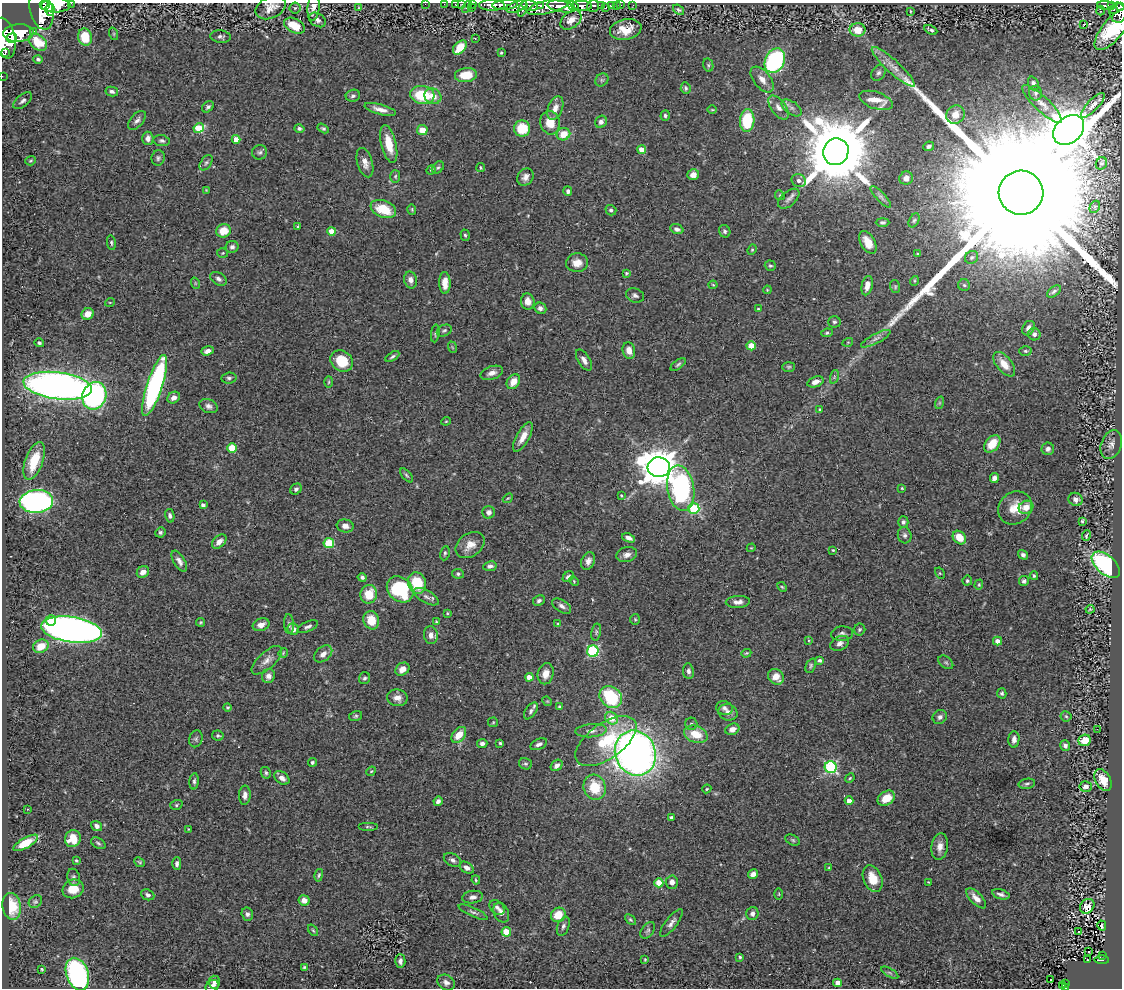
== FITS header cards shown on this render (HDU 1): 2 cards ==
NAXIS1  =                 1120
NAXIS2  =                  986

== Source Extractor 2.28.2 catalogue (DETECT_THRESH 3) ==
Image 1120 x 986 px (HDU 1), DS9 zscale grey, 1 PNG px = 1 image px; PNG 1124 x 990 px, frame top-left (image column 1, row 986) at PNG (2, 3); each listed source drawn as its Kron ellipse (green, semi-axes under 4 px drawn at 4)
Background 0.533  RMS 0.028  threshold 0.0849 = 3 sigma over >= 5 px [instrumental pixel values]
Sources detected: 412; all 412 listed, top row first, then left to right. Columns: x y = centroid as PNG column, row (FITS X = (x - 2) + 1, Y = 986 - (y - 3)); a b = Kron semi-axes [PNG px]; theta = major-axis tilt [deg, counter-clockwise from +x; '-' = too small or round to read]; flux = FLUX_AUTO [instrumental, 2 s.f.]
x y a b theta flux
71 3 2 2 - 16
425 4 2 2 - 7
444 4 2 2 - 8.4
456 4 3 3 - 33
462 4 3 2 - 10
473 4 3 2 - 22
45 5 3 2 - 220
55 5 15 7 -1 2700
492 5 13 5 0 1300
505 5 12 5 4 990
530 5 8 5 -14 470
616 5 2 2 - 6.9
621 5 2 2 - 6.4
633 5 3 2 - 6
1106 5 8 4 -4 190
540 6 3 3 - 180
573 6 6 4 -33 480
582 6 10 5 -2 1100
593 6 6 6 - 220
602 6 4 3 - 110
611 6 4 3 - 45
1112 6 4 3 - 220
1120 6 4 2 - 160
271 7 16 10 26 16
314 7 14 6 84 14
467 7 6 3 63 69
472 7 3 2 - 14
516 7 11 5 19 340
548 7 21 7 15 940
561 7 14 5 -10 2100
606 7 3 2 - 6.6
295 8 5 5 - 2.9
359 8 3 2 - 1.3
522 9 8 3 70 310
41 10 20 11 -76 3500
50 10 6 5 - 1100
678 10 6 4 -38 3
1113 10 4 3 - 59
910 11 3 2 - 1.4
1100 11 5 2 - 2
1118 13 10 8 -84 550
317 20 9 6 -34 7.5
571 20 12 7 37 17
1084 24 3 3 - 27
294 26 11 7 -27 34
1113 29 26 10 50 140
626 30 16 10 11 32
858 30 8 6 0 29
931 30 7 3 -27 4.1
34 31 3 2 - 36
18 33 15 9 4 2700
114 34 6 4 -72 2.5
85 37 8 7 - 50
221 37 10 6 -5 5.3
4 38 21 11 -78 3200
12 38 5 5 - 730
475 38 3 2 - 0.97
38 42 10 7 -41 36
460 47 8 5 47 38
5 53 4 2 - 120
501 53 3 3 - 2.2
38 59 5 4 - 3.7
775 61 13 9 63 310
708 65 7 5 -78 3.1
893 67 28 6 -42 24
879 73 8 6 56 5.9
466 75 11 7 6 36
2 76 2 2 - 5.6
762 79 15 8 -51 15
602 80 7 6 - 4.2
1033 83 7 5 -68 5.7
686 88 6 5 - 3.4
112 91 6 4 -11 5.9
1035 93 7 6 - 5.3
422 95 12 9 -8 86
353 96 7 6 - 5
433 96 8 7 - 19
876 100 17 8 -19 26
23 101 11 6 41 6
1042 104 26 7 -44 19
1093 105 16 5 47 9.5
208 107 7 5 40 4.6
778 107 14 7 -53 11
555 108 12 7 70 14
792 108 11 6 -35 7.5
380 109 16 5 -15 14
712 110 5 3 - 1.8
665 115 5 4 - 3.6
955 115 10 8 43 17
137 120 11 6 48 8.4
747 121 11 7 85 95
601 122 6 5 - 7.1
550 123 12 9 -79 32
199 128 5 4 - 63
323 128 6 4 -30 3.5
522 128 8 8 - 55
299 129 5 4 - 4.1
422 130 5 5 - 26
1069 130 17 13 41 11000
563 134 7 6 - 33
148 138 6 5 - 9.9
236 139 4 4 - 22
162 141 8 5 -8 4.6
389 144 19 7 -77 42
929 146 5 4 - 4.9
642 150 4 4 - 30
260 152 7 7 - 5.2
836 152 13 12 - 26000
158 158 8 6 77 4.8
31 161 5 4 - 2.5
206 163 9 5 56 4.6
365 163 15 7 -74 15
1101 163 6 5 - 3.6
438 168 7 5 46 3.5
481 168 4 3 - 2
431 170 5 4 - 2
693 175 6 5 - 12
395 176 6 5 - 3.1
525 177 9 7 53 11
906 178 7 6 - 11
799 181 7 6 - 6.3
206 190 4 4 - 1.7
568 191 5 4 - 4.6
1021 193 22 22 - 270000
780 195 5 4 - 2.6
881 197 14 4 -47 6.3
789 199 13 7 41 8
1095 207 6 4 60 3.9
383 209 13 8 -22 54
412 209 5 3 - 2.1
611 210 5 5 - 5.4
914 220 7 5 62 3.8
882 222 7 4 0 3.8
297 226 3 2 - 1.7
677 229 7 4 -19 6.9
223 231 7 6 - 36
331 231 4 4 - 28
725 231 6 5 - 4.3
465 235 6 4 -72 3.1
868 242 12 7 -61 25
111 243 7 4 -80 3.2
232 247 6 6 - 5.7
752 250 5 4 - 2.5
223 253 5 5 - 2.5
918 254 3 3 - 2.3
972 257 7 6 - 4.3
577 263 11 9 3 19
770 266 5 5 - 3.1
626 273 4 3 - 3.2
218 279 9 6 -32 6.8
410 280 8 6 -77 9.2
914 281 5 3 - 1.8
195 283 6 3 -72 2
445 283 11 6 -88 21
713 285 4 4 - 2
964 285 6 6 - 3
867 286 10 5 78 17
895 287 6 5 - 2.7
767 290 4 3 - 1.5
1054 291 8 4 38 4.1
635 295 9 7 -19 6.1
528 301 8 7 - 16
110 302 5 3 - 1.5
540 308 6 5 - 7.6
758 309 3 2 - 1.5
88 314 6 5 - 17
834 322 6 6 - 3.9
1028 328 7 6 - 10
444 330 8 5 26 3.9
435 333 9 4 83 3.1
827 333 6 4 9 2.5
1034 334 6 6 - 7.7
876 339 16 4 27 9.9
848 342 5 3 - 1.8
39 343 5 4 - 3.4
751 346 4 4 - 37
452 347 6 3 -71 2.1
629 350 8 6 -77 15
208 351 6 4 17 9.1
1025 351 6 4 -3 3.2
392 356 8 4 32 3.9
584 360 12 6 -57 9.6
342 361 12 10 -37 53
678 364 9 4 37 3.7
1004 364 14 7 -50 26
789 367 6 5 - 3
492 373 12 6 19 12
834 377 7 4 72 4
229 378 7 5 5 4.6
329 382 6 3 88 2.1
513 382 8 6 56 20
815 382 8 5 19 12
155 385 32 7 72 470
58 386 34 13 -7 1400
94 396 14 12 69 380
174 398 7 5 33 10
939 403 6 4 71 2.6
209 406 9 6 -21 7.7
820 410 4 3 - 2.2
446 421 4 4 - 1.9
523 437 16 6 61 21
992 444 10 6 49 34
1111 445 15 10 70 14
232 448 5 4 - 67
1048 449 6 6 - 6.3
34 461 20 9 70 66
659 467 11 10 - 5500
406 475 8 4 -49 3.5
994 478 5 4 - 7.7
681 488 23 13 -80 330
902 488 3 3 - 1.7
296 489 6 5 - 4.8
621 495 3 2 - 1.7
508 498 5 4 - 2.2
1076 499 7 6 - 8.7
36 501 16 11 4 650
203 505 4 4 - 6.3
1026 507 7 6 - 20
694 508 5 5 - 140
1015 508 18 15 40 34
489 512 6 6 - 8
170 516 7 4 -78 5
1082 521 4 3 - 2.4
903 522 5 5 - 5
345 526 8 6 -7 11
160 532 5 5 - 3.9
905 535 8 7 - 6.1
1086 535 5 3 - 2.8
629 538 7 4 -22 7.8
959 538 7 6 - 31
219 542 8 5 44 10
329 543 5 5 - 94
470 545 16 11 36 21
751 548 4 3 - 1.6
833 550 4 4 - 2
445 553 7 4 80 3.4
627 555 10 7 15 10
1023 555 5 4 - 5.3
179 561 12 5 -59 9.5
588 561 9 6 67 9.5
1106 565 17 9 -41 280
490 566 7 5 9 6.6
143 572 6 5 - 13
940 573 6 4 -61 2.7
458 574 6 5 - 3.6
1034 576 4 3 - 2.7
362 577 4 4 - 4.8
568 577 6 4 41 5.8
574 581 5 3 - 1.9
967 581 5 5 - 3.5
1024 581 5 5 - 4.6
417 583 11 9 -72 69
979 585 5 4 - 2.2
782 587 6 3 -44 2.3
400 589 14 11 -42 150
369 594 9 8 - 44
426 597 14 6 -29 9.1
539 601 6 5 - 4.6
738 602 12 6 3 10
562 606 11 6 -33 7.5
1090 609 4 4 - 2.2
447 613 4 3 - 2.1
635 619 5 5 - 2.5
51 620 5 5 - 29
371 620 9 7 -72 39
200 622 4 4 - 2.7
436 622 3 3 - 1.8
289 624 10 5 -85 4.9
558 624 4 3 - 1.9
261 625 8 6 21 14
308 627 11 5 23 5.8
293 629 6 5 - 11
71 630 31 12 -8 1400
860 630 6 5 - 3.3
596 632 8 4 77 4
842 634 11 7 4 7.1
431 635 9 7 -83 11
808 640 4 2 - 1.5
998 641 4 4 - 13
840 643 10 7 25 8.7
41 646 8 6 27 34
593 651 6 5 - 210
283 653 5 4 - 2
746 653 5 3 - 2.4
323 654 10 7 40 12
267 660 19 8 42 15
820 660 4 4 - 3.6
946 662 8 5 -39 4.2
811 666 8 4 66 3.4
402 669 7 6 - 15
688 671 8 5 -83 6.4
546 674 11 8 76 18
268 676 7 6 - 9.2
529 677 4 4 - 16
776 677 8 7 - 23
365 678 6 5 - 4
1002 693 5 4 - 4.5
611 697 12 10 -39 130
397 698 10 8 -10 14
547 701 5 4 - 2
227 707 4 4 - 2.9
560 707 4 3 - 5.3
724 708 8 6 -19 6.5
531 711 9 5 55 5.5
728 712 9 8 - 11
356 716 6 5 - 3.3
1066 716 5 5 - 2.9
940 717 7 6 - 6.3
612 718 7 5 -47 49
493 722 5 5 - 2.1
691 724 6 6 - 4.1
732 729 7 5 23 10
1097 729 3 2 - 4.4
591 731 16 6 4 12
696 734 12 8 -18 40
459 735 9 6 51 27
218 736 6 5 - 3.2
196 739 8 6 74 4.8
1014 739 8 5 87 8.6
1085 740 6 5 - 31
606 741 35 17 35 110
500 743 3 3 - 2.6
482 744 5 4 - 6.5
539 744 9 5 24 6.8
1065 746 5 4 - 5.4
635 753 23 20 -66 1600
312 762 4 4 - 3.9
525 764 6 5 - 3.5
557 765 6 5 - 7.8
831 767 6 6 - 260
371 771 5 4 - 2.1
266 773 6 5 - 3.6
282 778 8 5 -38 11
850 778 5 4 - 2.4
1103 780 12 7 -62 28
194 781 8 4 85 4.2
1027 784 8 5 10 4.1
595 787 13 11 -74 59
1086 787 6 5 - 9.3
707 789 5 4 - 2
245 795 9 6 88 9.2
886 798 9 6 33 33
438 801 4 4 - 6.6
849 801 4 4 - 11
176 805 6 4 18 3
27 809 3 2 - 1.7
671 817 3 3 - 4.3
97 826 6 4 -36 7.1
368 827 10 4 0 3.5
188 829 3 2 - 1.3
73 839 8 8 - 33
793 840 8 5 -27 3.1
26 843 14 5 29 48
98 843 8 5 -31 3.7
940 847 13 8 82 16
76 860 4 3 - 2.6
452 860 9 6 -29 6.3
140 862 6 4 -40 2.7
177 864 6 4 89 6.1
829 867 4 2 - 1.3
467 868 8 5 -31 9.5
753 874 5 4 - 9
319 875 6 3 76 3
74 877 8 6 -77 5.2
873 879 14 9 -68 37
476 880 4 3 - 2.3
672 882 6 6 - 13
928 882 3 2 - 1.5
659 883 4 4 - 44
73 889 11 9 24 31
779 894 6 4 89 2
1001 894 9 4 -16 6.8
148 895 7 5 -23 5.7
473 897 10 6 7 8
976 898 13 5 -46 16
304 900 5 5 - 14
35 902 7 5 35 3.5
12 906 14 9 -80 43
1087 906 8 6 43 11
497 907 8 6 -41 6.3
473 912 16 4 -24 6.1
501 913 10 7 -64 10
247 914 6 5 - 6
752 914 6 6 - 6.5
558 915 7 7 - 35
630 920 6 4 -44 2.8
671 923 17 6 52 9.2
1102 925 5 3 - 0.71
563 926 10 6 69 6.2
313 930 6 4 -53 2.6
648 930 9 6 54 4.8
506 932 4 4 - 66
1078 932 3 3 - 23
1088 952 3 2 - 3.7
1103 955 3 2 - 15
740 957 3 3 - 2.5
645 959 4 3 - 1.7
1088 960 3 2 - 2
1101 960 7 4 -1 130
400 961 7 5 88 6.2
304 967 3 3 - 2.5
42 969 3 3 - 2.1
890 973 10 4 -30 3.7
77 974 17 11 -70 370
1051 980 2 2 - 2.7
214 982 6 5 - 6.6
446 982 9 7 -30 7.9
838 983 4 4 - 29
1065 983 3 3 - 15
212 986 7 5 41 8.3
1063 986 4 3 - 21
1065 988 3 2 - 18
At the frame edge (FLAGS 8, measured only in part): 18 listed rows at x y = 71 3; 425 4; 444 4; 456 4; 462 4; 473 4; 55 5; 492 5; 505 5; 1120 6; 271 7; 314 7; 467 7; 41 10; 1113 29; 4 38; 2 76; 1065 988